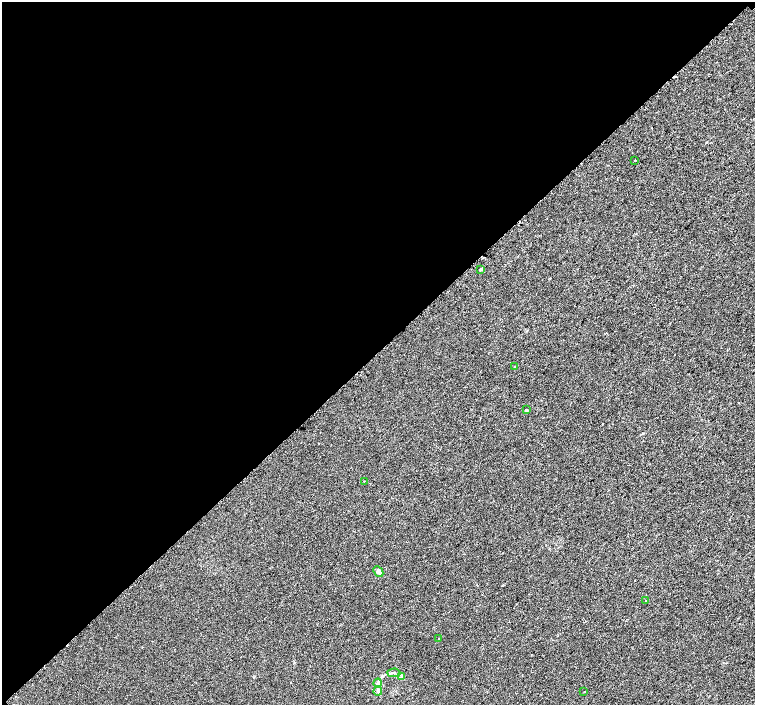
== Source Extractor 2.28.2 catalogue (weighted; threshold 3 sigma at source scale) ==
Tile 5 of 4 x 4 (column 1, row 2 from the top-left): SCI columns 54-1559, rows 3019-4424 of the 6096 x 6087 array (HDU 1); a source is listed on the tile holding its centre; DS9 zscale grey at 2 x 2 block average (1 PNG px = mean of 2 x 2 image px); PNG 757 x 707 px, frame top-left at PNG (2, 2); each listed source drawn as its Kron ellipse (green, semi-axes under 4 px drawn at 4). Shown black and unused: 50% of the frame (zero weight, under 2 of 3 exposures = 2% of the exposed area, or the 3 px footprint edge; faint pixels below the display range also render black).
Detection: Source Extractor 2.28.2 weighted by HDU 2 'WHT'; one run over the whole footprint, this tile lists its part. Background 0.00785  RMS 0.0056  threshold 0.0252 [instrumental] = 3 sigma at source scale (4.5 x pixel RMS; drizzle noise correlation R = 1.50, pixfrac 1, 0.0396/0.0396 arcsec/px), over >= 5 px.
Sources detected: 16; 3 cosmic-ray / hot-pixel residue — neither listed nor drawn; the other 13 listed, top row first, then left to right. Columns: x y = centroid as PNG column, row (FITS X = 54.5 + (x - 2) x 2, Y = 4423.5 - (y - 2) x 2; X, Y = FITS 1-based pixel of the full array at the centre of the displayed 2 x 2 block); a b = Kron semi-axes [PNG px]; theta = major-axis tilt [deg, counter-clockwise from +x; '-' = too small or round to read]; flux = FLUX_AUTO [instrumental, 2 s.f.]
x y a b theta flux
635 160 2 2 - 0.87
481 269 2 2 - 3.9
514 367 2 2 - 2.4
526 410 2 2 - 1.7
365 481 2 2 - 0.83
378 572 5 4 - 5.1
646 601 2 2 - 1.4
439 639 2 2 - 0.6
394 673 6 3 3 2.2
401 676 3 3 - 1.5
378 683 4 3 - 4.4
378 691 4 4 - 3.2
584 692 2 2 - 0.59
Diffuse or blended objects may show on this block-average render without a row.